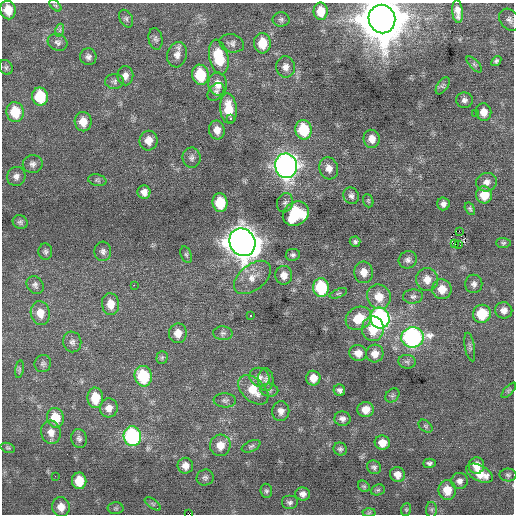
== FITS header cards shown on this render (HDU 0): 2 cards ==
NAXIS1  =                  512 / Axis length
NAXIS2  =                  512 / Axis length

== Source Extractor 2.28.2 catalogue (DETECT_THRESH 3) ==
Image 512 x 512 px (HDU 0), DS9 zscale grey, 1 PNG px = 1 image px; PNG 516 x 516 px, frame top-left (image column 1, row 512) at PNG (2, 3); each listed source drawn as its Kron ellipse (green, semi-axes under 4 px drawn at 4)
Background 0.0898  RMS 0.75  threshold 2.25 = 3 sigma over >= 5 px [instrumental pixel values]
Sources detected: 147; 1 with non-positive FLUX_AUTO (blend fragments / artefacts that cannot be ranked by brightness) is neither listed nor drawn; the other 146 listed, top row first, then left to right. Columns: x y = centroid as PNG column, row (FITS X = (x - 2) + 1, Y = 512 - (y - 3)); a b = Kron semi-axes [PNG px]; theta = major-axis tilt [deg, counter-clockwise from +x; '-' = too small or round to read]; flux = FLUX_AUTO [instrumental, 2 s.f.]
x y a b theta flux
55 6 7 4 -43 87
8 10 9 7 -77 750
321 11 8 7 - 740
457 11 12 5 -85 370
126 19 9 6 -63 140
281 19 8 7 - 160
382 19 14 13 - 220000
509 20 12 9 -52 250
60 30 7 4 72 97
155 39 11 7 -80 150
58 42 10 8 -26 190
232 43 12 9 -16 220
262 43 10 8 -87 1100
177 55 13 9 77 370
88 57 8 8 - 200
219 57 18 9 -78 2000
496 61 5 4 - 110
474 64 10 4 -46 100
6 67 8 6 -58 110
285 67 10 9 - 330
200 75 10 8 -79 1900
125 76 9 8 - 270
114 81 9 7 2 160
218 84 11 9 -84 550
443 86 10 5 57 120
216 92 10 7 49 180
40 97 9 8 - 2000
464 100 8 7 - 180
228 109 15 8 -85 1100
15 112 10 8 -77 1500
484 112 9 8 - 460
475 113 3 2 - 48
230 119 3 3 - 220
83 122 10 8 -79 650
217 130 9 8 - 430
303 130 10 8 -78 2100
372 139 9 8 - 430
148 141 10 9 - 490
191 158 10 9 - 210
33 164 10 9 - 220
286 166 12 11 - 31000
329 168 11 9 -73 400
16 176 9 9 - 260
97 180 9 5 -11 110
487 182 10 9 - 310
144 192 6 6 - 320
484 195 8 8 - 1000
351 196 8 7 - 170
368 201 7 5 -70 70
220 203 9 7 -83 1700
285 203 10 8 69 190
443 204 6 6 - 210
470 209 7 4 -60 88
296 214 14 11 36 3200
20 222 7 6 - 130
459 231 2 2 - 120
242 242 14 12 -58 86000
355 242 5 5 - 110
503 243 7 5 -1 95
455 244 2 2 - 230
458 245 2 2 - 140
103 251 9 8 - 200
45 252 8 7 - 130
186 255 8 5 -72 100
293 255 7 6 - 140
408 260 9 8 - 210
364 272 11 9 -85 500
284 275 9 8 - 440
252 277 21 12 39 780
427 280 11 11 - 610
474 284 9 8 - 220
35 285 9 8 - 170
134 285 2 2 - 470
321 288 9 8 - 3000
442 289 10 9 - 740
338 293 9 4 21 100
413 296 10 7 4 180
379 297 12 11 - 900
111 304 11 8 -82 590
504 310 8 8 - 350
40 313 12 9 -79 610
482 314 9 9 - 1800
251 315 3 2 - 110
359 318 13 11 27 1200
380 318 10 9 - 12000
373 329 12 11 - 1200
178 333 10 9 - 500
223 333 10 7 -2 160
413 337 11 10 - 14000
72 342 10 9 - 220
470 347 14 5 -80 140
358 353 9 8 - 470
375 354 9 8 - 480
162 357 6 5 - 98
407 362 9 7 -6 160
43 364 9 8 - 160
19 369 9 4 81 100
143 376 10 8 -76 2900
259 377 10 9 - 290
313 378 7 7 - 560
266 380 11 7 -89 220
253 390 18 11 -43 1100
269 390 9 6 -5 140
339 390 6 5 - 140
509 390 10 4 47 92
392 395 8 6 44 110
95 398 10 8 -87 1100
225 400 11 7 -3 180
109 408 9 9 - 380
366 410 8 7 - 540
281 411 10 8 81 300
55 418 10 8 -78 1200
342 419 8 7 - 210
426 426 8 5 -41 94
51 432 11 10 - 410
132 436 10 8 -80 6600
79 438 9 7 -77 170
382 443 7 7 - 600
220 445 11 10 - 690
251 446 10 5 25 130
8 448 7 4 -18 74
340 449 7 6 - 120
429 463 6 5 - 130
477 465 8 7 - 600
185 466 8 7 - 370
374 467 7 6 - 130
479 473 14 8 -27 940
397 475 8 7 - 420
508 475 8 6 -3 130
55 476 2 2 - 23
205 478 8 7 - 160
79 481 8 7 - 1000
459 481 8 8 - 230
364 486 6 5 - 83
378 490 7 5 21 83
447 490 10 9 - 860
266 491 7 6 - 110
303 494 7 6 - 250
290 503 8 7 - 160
153 504 9 4 -36 98
61 507 10 9 - 520
116 508 8 6 -1 100
406 509 6 5 - 73
431 510 8 5 -89 100
369 513 6 4 2 74
189 514 2 2 - 130
At the frame edge (FLAGS 8, measured only in part): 2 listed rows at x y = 382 19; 189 514
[1 non-positive-flux detection neither listed nor drawn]